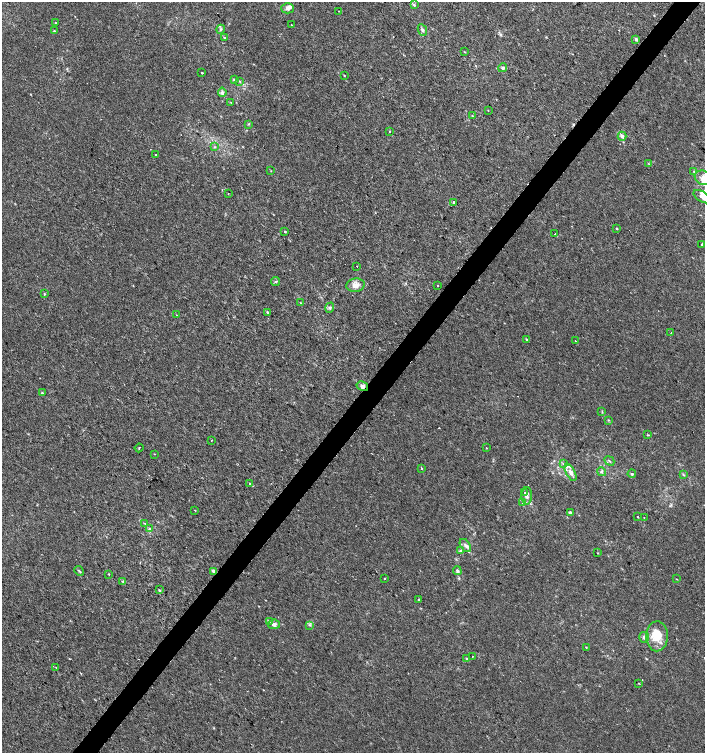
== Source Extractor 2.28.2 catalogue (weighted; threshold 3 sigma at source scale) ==
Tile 10 of 4 x 4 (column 2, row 3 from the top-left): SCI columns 1642-3046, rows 1502-3002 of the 6028 x 6010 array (HDU 1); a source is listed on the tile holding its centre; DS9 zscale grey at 2 x 2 block average (1 PNG px = mean of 2 x 2 image px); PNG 707 x 755 px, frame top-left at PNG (2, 2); each listed source drawn as its Kron ellipse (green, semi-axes under 4 px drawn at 4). Shown black and unused: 4% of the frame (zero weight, under 2 of 3 exposures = <1% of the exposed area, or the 3 px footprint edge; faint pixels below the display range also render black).
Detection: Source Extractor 2.28.2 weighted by HDU 2 'WHT'; one run over the whole footprint, this tile lists its part. Background 2.31e-04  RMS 0.0021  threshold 0.00961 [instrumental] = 3 sigma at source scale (4.5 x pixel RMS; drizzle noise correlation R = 1.50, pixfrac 1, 0.0396/0.0396 arcsec/px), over >= 5 px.
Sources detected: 110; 1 inside a brighter object's white glare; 7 cosmic-ray / hot-pixel residue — neither listed nor drawn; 6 inside a brighter listed object's ellipse — not listed separately; the other 96 listed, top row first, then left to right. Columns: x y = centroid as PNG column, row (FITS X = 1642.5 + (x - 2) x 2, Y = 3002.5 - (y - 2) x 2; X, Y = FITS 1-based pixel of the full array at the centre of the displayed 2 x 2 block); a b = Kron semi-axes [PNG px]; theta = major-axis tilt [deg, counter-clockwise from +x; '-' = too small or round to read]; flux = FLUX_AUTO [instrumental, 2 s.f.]
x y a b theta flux
414 5 4 3 - 0.57
287 8 6 5 - 2.1
338 11 2 2 - 0.42
55 23 2 2 - 0.42
291 25 2 2 - 0.33
221 29 4 3 - 0.64
422 30 6 4 -65 1.3
54 31 3 3 - 0.43
224 37 4 3 - 0.57
636 39 4 4 - 1
464 52 2 2 - 0.27
503 68 4 4 - 0.99
202 73 2 2 - 1.8
344 76 3 2 - 0.3
234 80 4 3 - 0.72
239 81 3 3 - 0.47
222 92 5 4 - 1.6
231 102 3 2 - 0.26
488 110 3 2 - 0.19
472 116 3 3 - 0.39
248 124 3 2 - 0.35
390 131 2 2 - 0.24
622 136 4 3 - 1.7
214 147 3 3 - 0.42
156 154 2 2 - 0.47
649 164 4 2 - 0.33
271 171 3 2 - 0.25
694 172 4 3 - 0.53
703 178 9 7 -22 4.7
228 194 2 2 - 0.21
702 197 9 5 -33 2.3
453 202 2 2 - 0.96
616 228 2 2 - 0.96
285 231 3 3 - 0.41
555 234 2 2 - 0.26
702 244 4 2 - 0.6
357 266 2 2 - 0.75
275 281 4 2 - 0.48
355 285 9 7 10 3.6
437 285 2 2 - 0.25
44 294 2 2 - 0.67
301 303 3 2 - 0.3
330 308 5 4 - 1
267 312 4 3 - 0.51
177 315 2 2 - 0.27
671 333 2 2 - 0.18
527 339 2 2 - 0.86
575 341 2 2 - 1.3
362 386 6 4 -31 1.7
42 393 3 2 - 0.46
602 411 4 2 - 0.33
608 420 3 3 - 0.41
648 435 4 2 - 0.36
211 440 2 2 - 1.2
139 448 4 2 - 0.37
487 448 2 2 - 0.3
155 454 2 2 - 0.22
609 461 5 2 - 0.48
563 464 3 2 - 0.41
421 468 3 2 - 0.36
570 472 9 4 -62 2.9
601 472 4 4 - 1.1
632 474 4 3 - 0.71
683 475 3 3 - 0.48
249 484 2 2 - 1.3
525 493 2 2 - 2.9
527 496 9 5 88 2
523 503 3 3 - 0.47
195 510 2 2 - 0.38
570 513 2 2 - 2
637 516 2 2 - 1.4
644 518 2 2 - 0.17
145 523 3 3 - 0.41
149 529 3 3 - 0.57
465 546 7 4 -57 1.7
460 551 4 3 - 0.64
597 553 2 2 - 0.25
79 571 5 2 - 0.48
214 571 3 2 - 2.9
457 571 4 3 - 0.92
108 574 2 2 - 1.4
385 578 2 2 - 1
676 579 3 2 - 0.27
123 581 4 3 - 0.53
159 590 3 2 - 0.44
419 599 2 2 - 1.2
269 621 3 3 - 0.4
274 624 6 4 7 1.8
310 625 4 2 - 0.5
657 636 15 11 88 10
644 637 5 5 - 1.2
586 647 3 2 - 0.25
472 656 2 2 - 0.2
467 659 4 2 - 0.53
56 668 2 2 - 0.21
639 683 2 2 - 0.28
Overlapping masked pixels (flux is a lower limit): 2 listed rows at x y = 362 386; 214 571
Isophote crosses this tile's border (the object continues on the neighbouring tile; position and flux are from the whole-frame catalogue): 2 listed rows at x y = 703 178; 702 197
Diffuse or blended objects may show on this block-average render without a row.